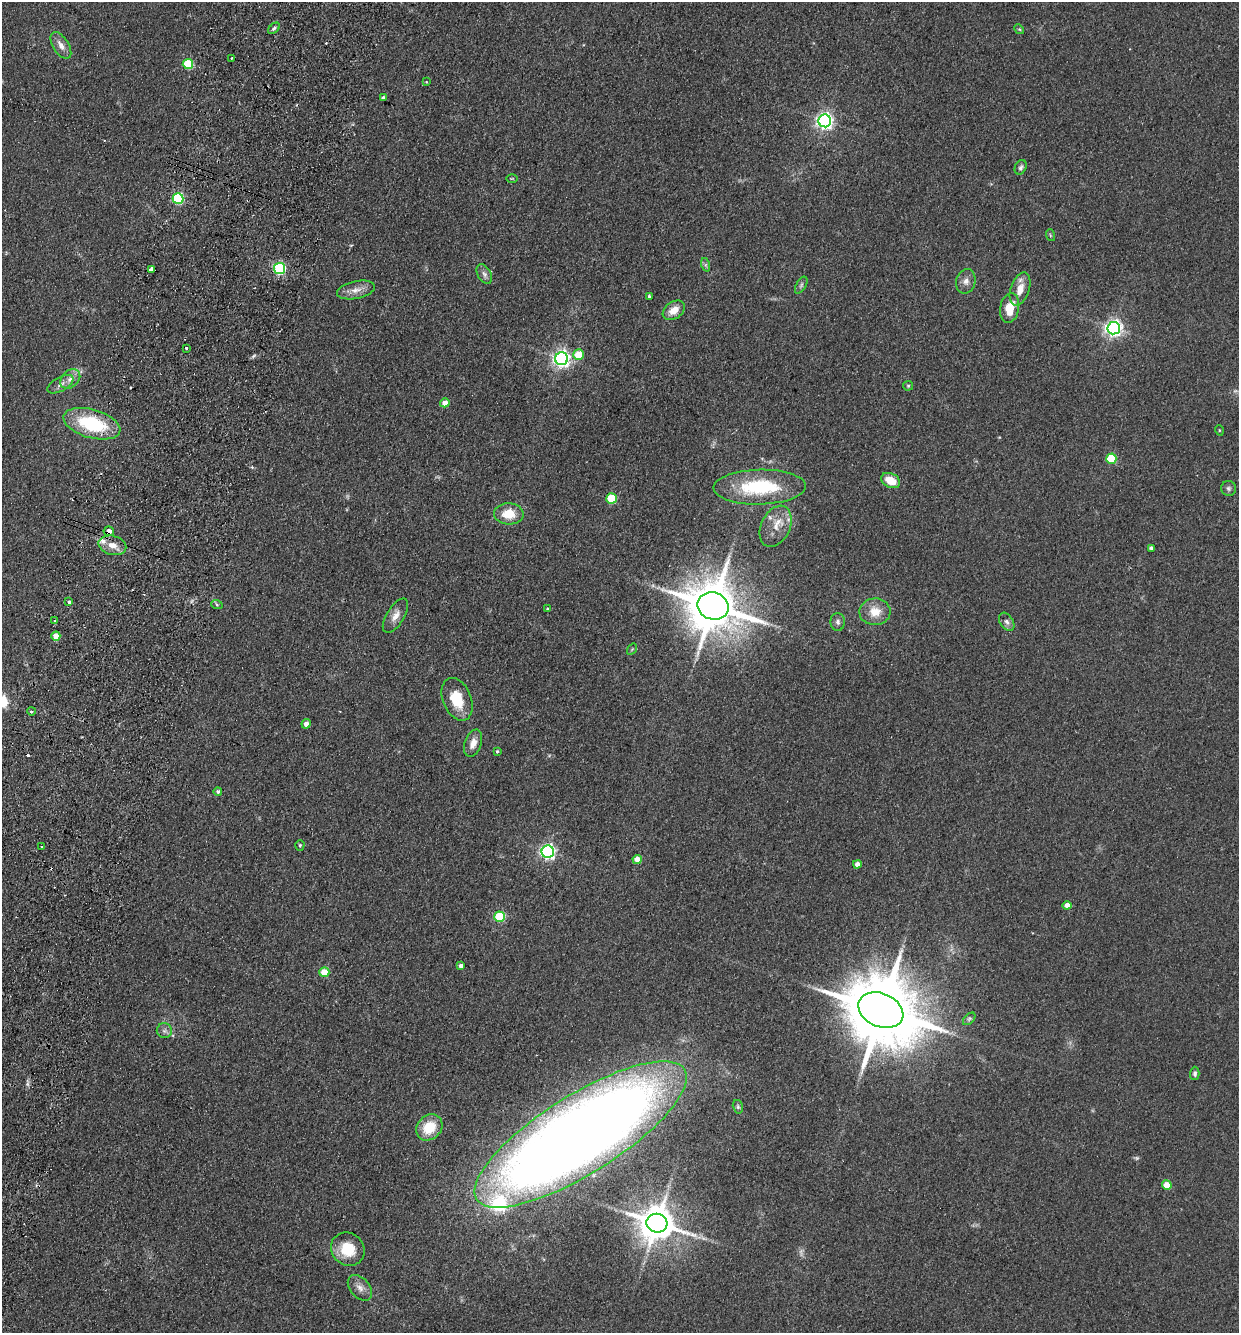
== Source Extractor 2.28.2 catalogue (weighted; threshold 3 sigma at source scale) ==
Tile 7 of 4 x 4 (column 3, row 2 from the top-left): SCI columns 2791-4027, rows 2685-4015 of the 5452 x 5368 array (HDU 1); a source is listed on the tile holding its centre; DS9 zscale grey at full resolution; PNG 1241 x 1335 px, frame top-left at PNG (2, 2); each listed source drawn as its Kron ellipse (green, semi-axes under 4 px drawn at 4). Shown black and unused: <1% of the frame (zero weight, under 2 of 3 exposures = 3% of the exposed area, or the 3 px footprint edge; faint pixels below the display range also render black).
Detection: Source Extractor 2.28.2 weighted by HDU 2 'WHT'; one run over the whole footprint, this tile lists its part. Background 0.15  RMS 0.011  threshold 0.0505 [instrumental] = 3 sigma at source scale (4.5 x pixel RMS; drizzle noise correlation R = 1.50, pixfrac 1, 0.05/0.05 arcsec/px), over >= 5 px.
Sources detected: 89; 2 too faint to see at this stretch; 5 cosmic-ray / hot-pixel residue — neither listed nor drawn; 2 inside a brighter listed object's ellipse — not listed separately; the other 80 listed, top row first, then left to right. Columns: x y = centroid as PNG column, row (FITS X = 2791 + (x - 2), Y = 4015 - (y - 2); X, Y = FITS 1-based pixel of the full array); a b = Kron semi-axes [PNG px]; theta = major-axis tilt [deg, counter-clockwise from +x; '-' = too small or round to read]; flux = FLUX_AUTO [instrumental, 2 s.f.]
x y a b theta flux
274 28 7 4 42 2.2
1019 29 5 4 - 1.3
61 45 15 8 -58 8.6
231 58 3 2 - 0.82
188 64 5 5 - 57
426 82 3 3 - 0.97
383 98 4 3 - 2.3
825 121 6 6 - 400
1021 167 7 5 62 2.9
512 178 5 3 - 1
178 199 5 5 - 110
1050 235 6 3 -72 1.3
706 265 7 4 -72 2.1
151 269 4 3 - 6.2
280 269 5 5 - 140
484 274 10 6 -60 4.1
966 281 12 9 75 6.8
801 285 9 5 60 2.3
1020 289 17 9 72 15
356 290 19 9 12 11
649 296 3 3 - 1.7
1010 308 15 9 80 24
674 310 12 8 34 12
1114 328 6 6 - 420
186 348 3 3 - 2.8
578 355 5 5 - 27
561 359 6 6 - 420
70 379 11 8 42 7.4
60 384 14 7 28 6.3
908 386 5 5 - 1.3
445 403 5 4 - 6.5
92 424 29 14 -16 75
1219 430 5 3 - 0.93
1111 459 5 5 - 57
891 480 10 7 -25 18
760 487 46 17 1 87
1228 488 7 7 - 3
611 498 5 5 - 54
509 514 15 10 -2 21
776 526 22 14 65 19
109 531 5 5 - 7.7
112 545 14 9 -14 12
1151 548 4 3 - 2.7
69 602 3 3 - 11
217 605 6 4 -20 1.6
713 606 16 13 -22 5900
548 609 3 3 - 3.7
875 612 15 13 6 18
395 616 19 8 58 9.3
55 621 3 3 - 2.3
838 622 9 7 -88 3.8
1007 622 10 6 -56 4.4
56 636 4 4 - 15
632 649 6 4 56 1.3
457 699 22 14 -68 30
31 711 4 3 - 1.7
306 724 5 4 - 5.8
473 743 14 8 70 9.7
497 751 3 3 - 1.2
218 792 4 4 - 2.2
300 845 5 4 - 1.6
41 847 3 3 - 3.1
548 852 6 6 - 290
637 859 4 4 - 12
857 864 4 4 - 6.7
1067 905 4 4 - 10
500 917 5 5 - 73
461 966 4 4 - 4.4
324 972 5 5 - 32
881 1010 23 16 -23 13000
969 1019 7 4 45 2.2
164 1031 7 7 - 3.6
1195 1073 7 4 89 2.6
738 1107 7 5 -75 2.1
429 1127 14 12 45 28
581 1134 123 39 32 2300
1167 1185 5 4 - 22
657 1223 10 9 - 2900
348 1249 17 16 - 31
360 1288 15 9 -49 8.3
Overlapping masked pixels (flux is a lower limit): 1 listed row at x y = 109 531